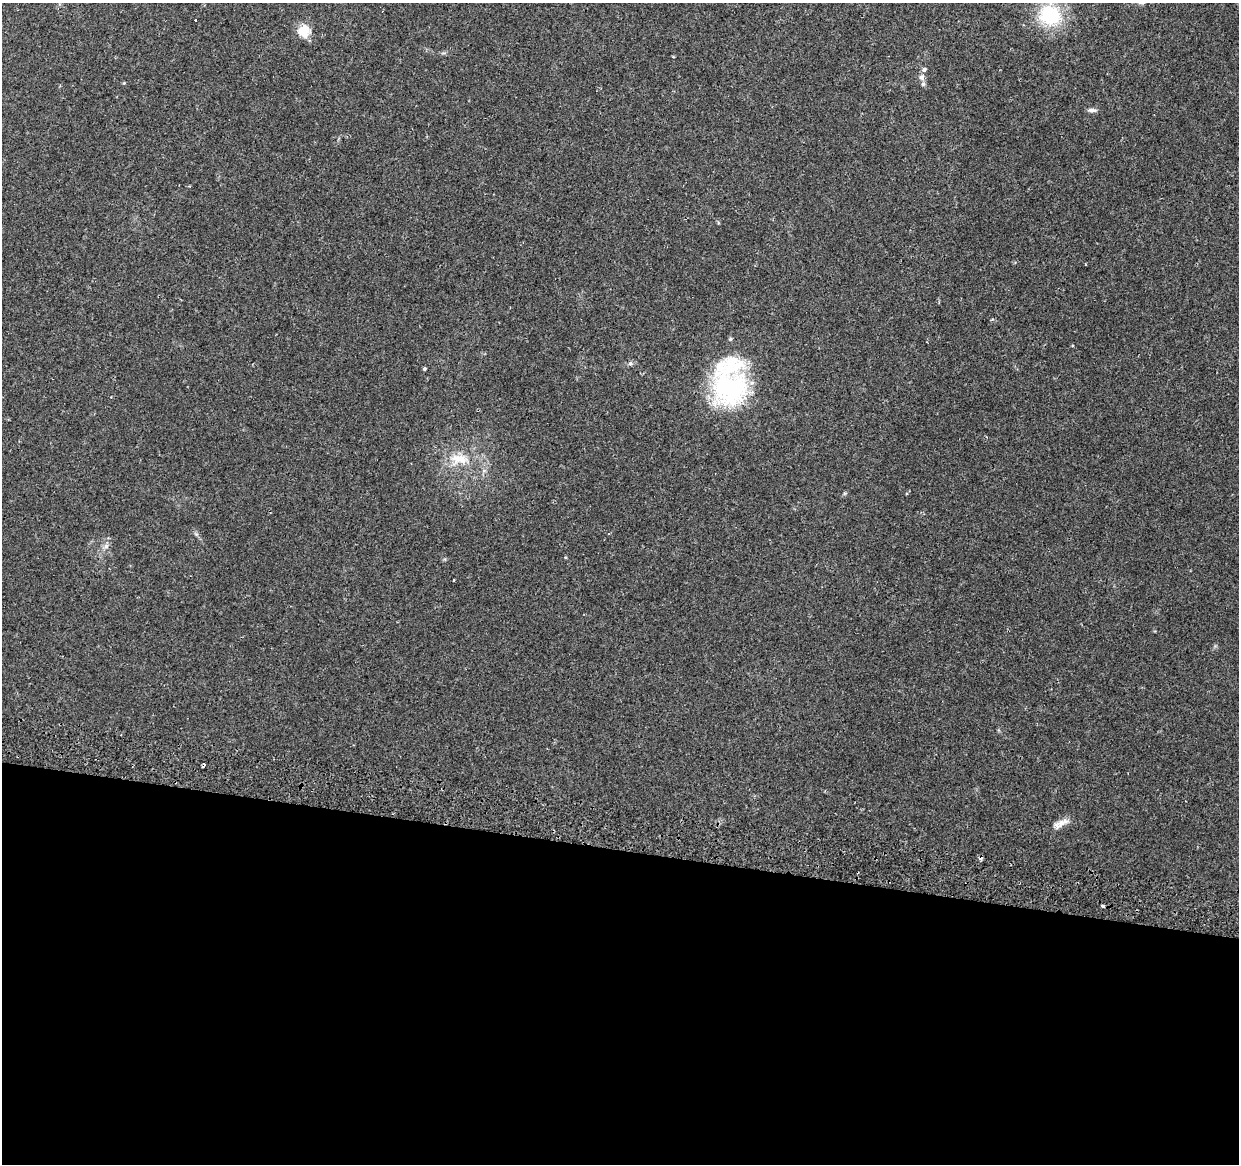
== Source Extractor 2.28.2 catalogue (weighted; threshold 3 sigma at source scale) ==
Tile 14 of 4 x 4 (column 2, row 4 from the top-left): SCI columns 1257-2493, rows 331-1492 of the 4979 x 5250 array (HDU 1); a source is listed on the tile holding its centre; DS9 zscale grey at full resolution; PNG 1241 x 1166 px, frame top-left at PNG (2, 3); no overlay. Shown black and unused: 27% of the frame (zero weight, under 2 of 3 exposures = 3% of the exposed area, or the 3 px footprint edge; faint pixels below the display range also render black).
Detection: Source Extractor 2.28.2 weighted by HDU 2 'WHT'; one run over the whole footprint, this tile lists its part. Background 0.0364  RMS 0.0037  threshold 0.0166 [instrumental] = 3 sigma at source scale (4.5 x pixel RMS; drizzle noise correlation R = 1.50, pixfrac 1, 0.0396/0.0396 arcsec/px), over >= 5 px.
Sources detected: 22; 4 cosmic-ray / hot-pixel residue — not listed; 3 inside a brighter listed object's ellipse — not listed separately; the other 15 listed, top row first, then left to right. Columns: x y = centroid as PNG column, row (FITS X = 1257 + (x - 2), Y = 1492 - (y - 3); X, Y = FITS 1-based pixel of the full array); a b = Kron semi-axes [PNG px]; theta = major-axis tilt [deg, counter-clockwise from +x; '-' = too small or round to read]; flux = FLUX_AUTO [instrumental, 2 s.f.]
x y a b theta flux
1050 15 21 19 -12 23
196 20 3 2 - 1
304 31 6 6 - 27
924 69 5 4 - 1.5
922 77 8 7 - 1.2
1092 110 12 5 -3 1.1
730 339 5 4 - 0.52
630 363 6 5 - 0.66
424 369 4 4 - 0.57
730 388 41 41 - 45
459 459 26 13 -8 8.3
106 546 6 6 - 1
453 580 3 2 - 0.27
1063 822 20 8 20 2.9
1103 906 3 3 - 1.3